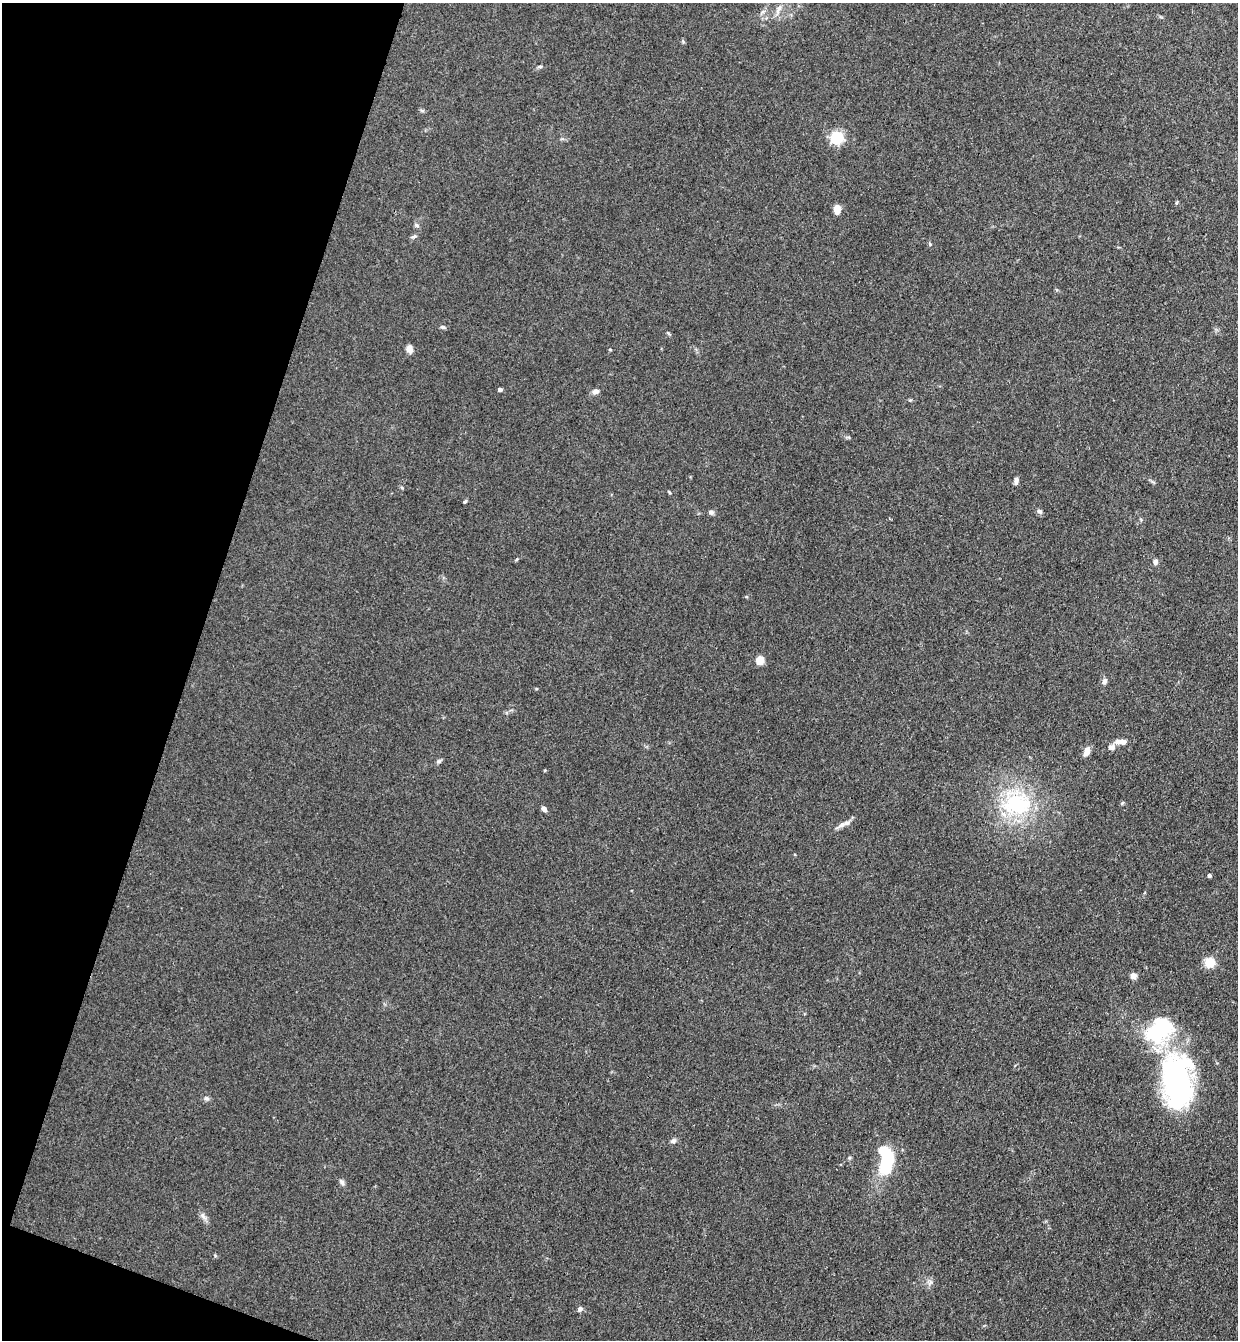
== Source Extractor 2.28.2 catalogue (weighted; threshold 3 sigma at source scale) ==
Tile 9 of 4 x 4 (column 1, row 3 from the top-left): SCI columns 189-1424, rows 1361-2698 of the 5447 x 5397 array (HDU 1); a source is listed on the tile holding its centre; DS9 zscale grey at full resolution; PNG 1240 x 1342 px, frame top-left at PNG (2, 3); no overlay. Shown black and unused: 16% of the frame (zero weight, under 3 of 4 exposures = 5% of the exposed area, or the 3 px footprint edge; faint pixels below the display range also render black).
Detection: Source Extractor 2.28.2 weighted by HDU 2 'WHT'; one run over the whole footprint, this tile lists its part. Background 0.128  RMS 0.0077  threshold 0.0349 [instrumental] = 3 sigma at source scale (4.5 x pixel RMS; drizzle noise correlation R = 1.50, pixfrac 1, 0.05/0.05 arcsec/px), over >= 5 px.
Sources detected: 44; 2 inside a brighter object's white glare — not listed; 2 inside a brighter listed object's ellipse — not listed separately; the other 40 listed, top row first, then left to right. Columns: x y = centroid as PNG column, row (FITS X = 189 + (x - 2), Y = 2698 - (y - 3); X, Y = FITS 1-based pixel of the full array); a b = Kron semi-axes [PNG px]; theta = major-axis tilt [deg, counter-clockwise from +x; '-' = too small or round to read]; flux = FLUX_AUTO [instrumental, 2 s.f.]
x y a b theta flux
779 9 16 5 62 4.1
540 67 8 4 1 1.2
422 110 7 4 -19 1.1
837 138 8 8 - 36
837 209 9 6 -88 7.5
417 225 8 5 -28 1.6
414 236 10 4 16 1.5
930 244 4 4 - 0.83
443 327 7 5 -17 1.5
409 349 9 7 -74 4.2
610 350 5 3 - 0.66
500 390 4 3 - 2.3
596 391 8 6 17 3.1
1016 481 9 5 80 2.9
669 492 5 3 - 0.76
465 501 5 3 - 1.1
1039 511 8 5 -31 2.1
711 512 6 5 - 2.3
1155 562 7 6 - 2.4
760 660 8 7 - 8.1
1104 681 8 6 57 2.6
1119 742 10 7 5 4.1
1112 747 9 8 - 3.2
1087 751 11 6 68 5.3
439 761 6 5 - 1.5
1122 803 5 4 - 0.93
1017 804 44 31 7 70
544 809 6 5 - 2.9
846 822 12 6 21 4
1209 875 4 3 - 2.2
1210 962 7 6 - 23
1133 976 8 7 - 3
1177 1081 66 35 -87 150
206 1098 7 6 - 1.9
673 1140 8 6 17 2.2
886 1163 25 12 74 44
342 1182 10 5 -49 2
203 1216 12 5 -50 2.8
930 1282 10 4 59 2.2
580 1309 6 6 - 2.3